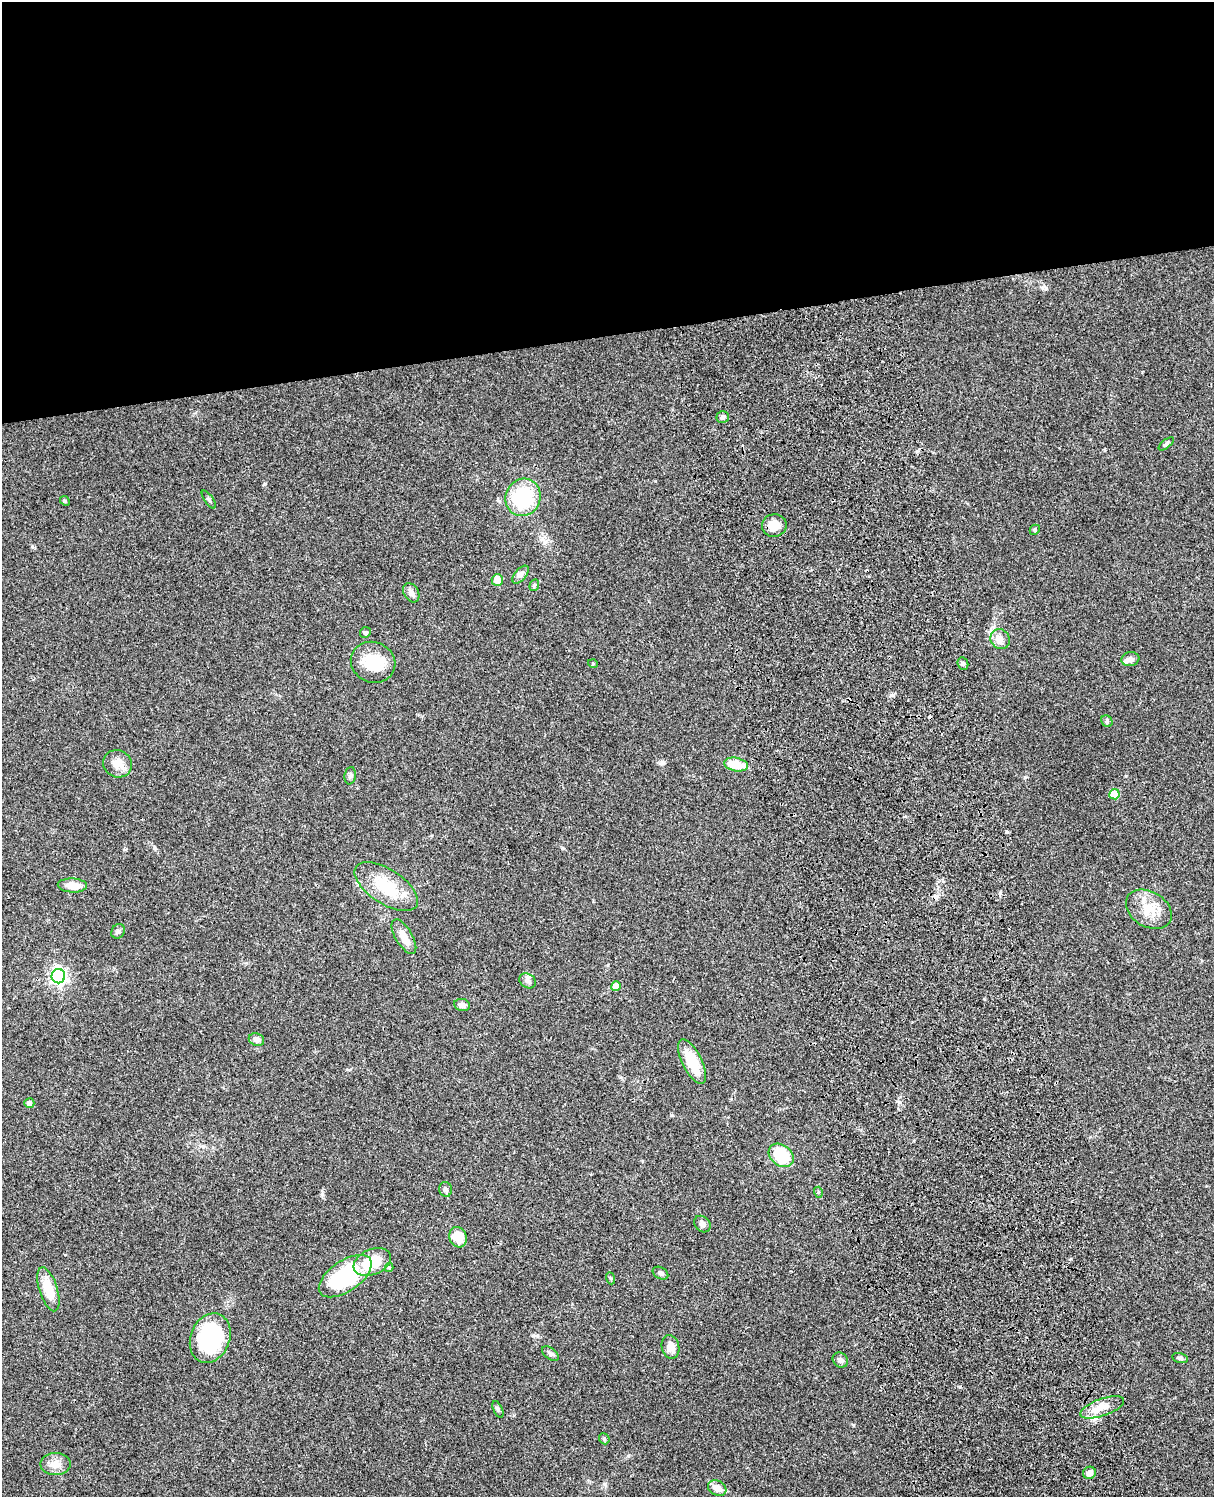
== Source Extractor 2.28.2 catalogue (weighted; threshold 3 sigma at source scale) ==
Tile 2 of 4 x 3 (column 2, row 1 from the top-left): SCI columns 1333-2544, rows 3272-4766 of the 5088 x 4934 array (HDU 1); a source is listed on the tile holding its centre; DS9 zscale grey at full resolution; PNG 1216 x 1499 px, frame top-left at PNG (2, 2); each listed source drawn as its Kron ellipse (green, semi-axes under 4 px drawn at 4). Shown black and unused: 22% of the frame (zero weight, under 3 of 4 exposures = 6% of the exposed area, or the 3 px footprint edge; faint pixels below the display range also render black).
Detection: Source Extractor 2.28.2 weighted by HDU 2 'WHT'; one run over the whole footprint, this tile lists its part. Background 0.0873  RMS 0.0063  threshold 0.0284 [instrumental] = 3 sigma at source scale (4.5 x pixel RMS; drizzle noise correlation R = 1.50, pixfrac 1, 0.05/0.05 arcsec/px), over >= 5 px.
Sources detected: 58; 1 cosmic-ray / hot-pixel residue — neither listed nor drawn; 1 inside a brighter listed object's ellipse — not listed separately; the other 56 listed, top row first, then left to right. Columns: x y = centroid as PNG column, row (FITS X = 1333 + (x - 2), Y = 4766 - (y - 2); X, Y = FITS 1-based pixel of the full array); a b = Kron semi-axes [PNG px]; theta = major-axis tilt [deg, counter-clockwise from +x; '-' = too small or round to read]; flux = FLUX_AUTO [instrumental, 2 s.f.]
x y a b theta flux
723 417 6 6 - 1.6
1166 444 9 4 39 1.2
523 497 19 17 65 37
209 499 10 2 -55 0.9
65 501 5 4 - 0.76
774 525 12 11 - 8.2
1035 530 5 4 - 0.78
521 575 11 5 49 2.1
497 580 6 5 - 6
534 585 6 4 69 0.97
411 593 10 7 -60 2.5
365 632 6 5 - 1.2
1000 639 10 9 - 3.7
1130 659 9 7 9 2.6
373 662 22 20 -23 21
963 663 6 5 - 1.3
593 664 5 3 - 0.51
1107 721 6 5 - 0.99
118 764 15 13 -24 6.7
736 765 12 6 -11 14
350 776 9 5 80 1.5
1114 794 5 5 - 19
72 885 14 7 -3 7.1
386 886 36 17 -33 24
1149 909 24 17 -31 13
118 931 7 6 - 1.4
404 937 19 8 -59 6.8
58 976 7 7 - 210
528 981 9 7 -32 2.1
616 986 5 5 - 7.4
462 1005 8 6 -10 2.7
256 1040 8 6 -22 2.5
692 1062 24 10 -63 18
29 1103 5 5 - 1.9
781 1155 14 10 -38 26
445 1189 7 6 - 1.4
818 1192 5 3 - 0.74
702 1224 9 7 -45 2.3
458 1237 10 8 -72 11
372 1262 20 12 22 20
389 1267 4 4 - 0.74
660 1273 8 5 -29 1.5
345 1276 30 15 34 55
610 1278 6 4 -69 0.76
48 1289 23 9 -72 14
210 1338 25 19 68 71
670 1347 12 8 -76 5.3
550 1354 9 5 -36 1.5
1180 1358 8 5 -14 1.4
840 1360 8 7 - 2
1102 1407 23 8 20 7.3
498 1409 9 4 -65 1.2
604 1439 6 5 - 0.96
56 1464 15 11 0 5.4
1089 1473 6 6 - 3.4
717 1488 9 7 -28 6.1
Unlisted compact peaks at least as high as the median listed source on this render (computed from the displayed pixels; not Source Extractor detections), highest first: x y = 264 484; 32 547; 662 762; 671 1115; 1025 777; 891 695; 853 1425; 1046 288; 899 1102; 322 1195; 537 1336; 628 1456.